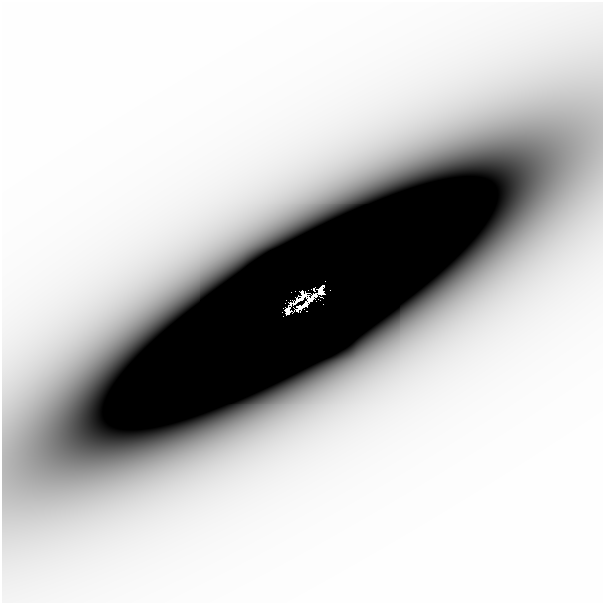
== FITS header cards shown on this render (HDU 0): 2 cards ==
NAXIS1  =                  601
NAXIS2  =                  601

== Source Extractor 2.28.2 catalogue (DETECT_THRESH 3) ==
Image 601 x 601 px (HDU 0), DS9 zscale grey, 1 PNG px = 1 image px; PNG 605 x 605 px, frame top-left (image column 1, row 601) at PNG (2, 2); no overlay
Background -1.99e-06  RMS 1.0e-06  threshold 3.03e-06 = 3 sigma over >= 5 px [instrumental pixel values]
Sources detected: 5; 3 with non-positive FLUX_AUTO (blend fragments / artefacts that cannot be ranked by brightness) are not listed; the other 2 listed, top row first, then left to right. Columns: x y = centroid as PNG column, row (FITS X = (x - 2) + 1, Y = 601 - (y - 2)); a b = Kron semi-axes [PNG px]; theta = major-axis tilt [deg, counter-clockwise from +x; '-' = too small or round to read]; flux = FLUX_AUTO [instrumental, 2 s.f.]
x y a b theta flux
281 222 58 30 29 0.0024
321 292 9 6 46 0.14
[3 non-positive-flux detections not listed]